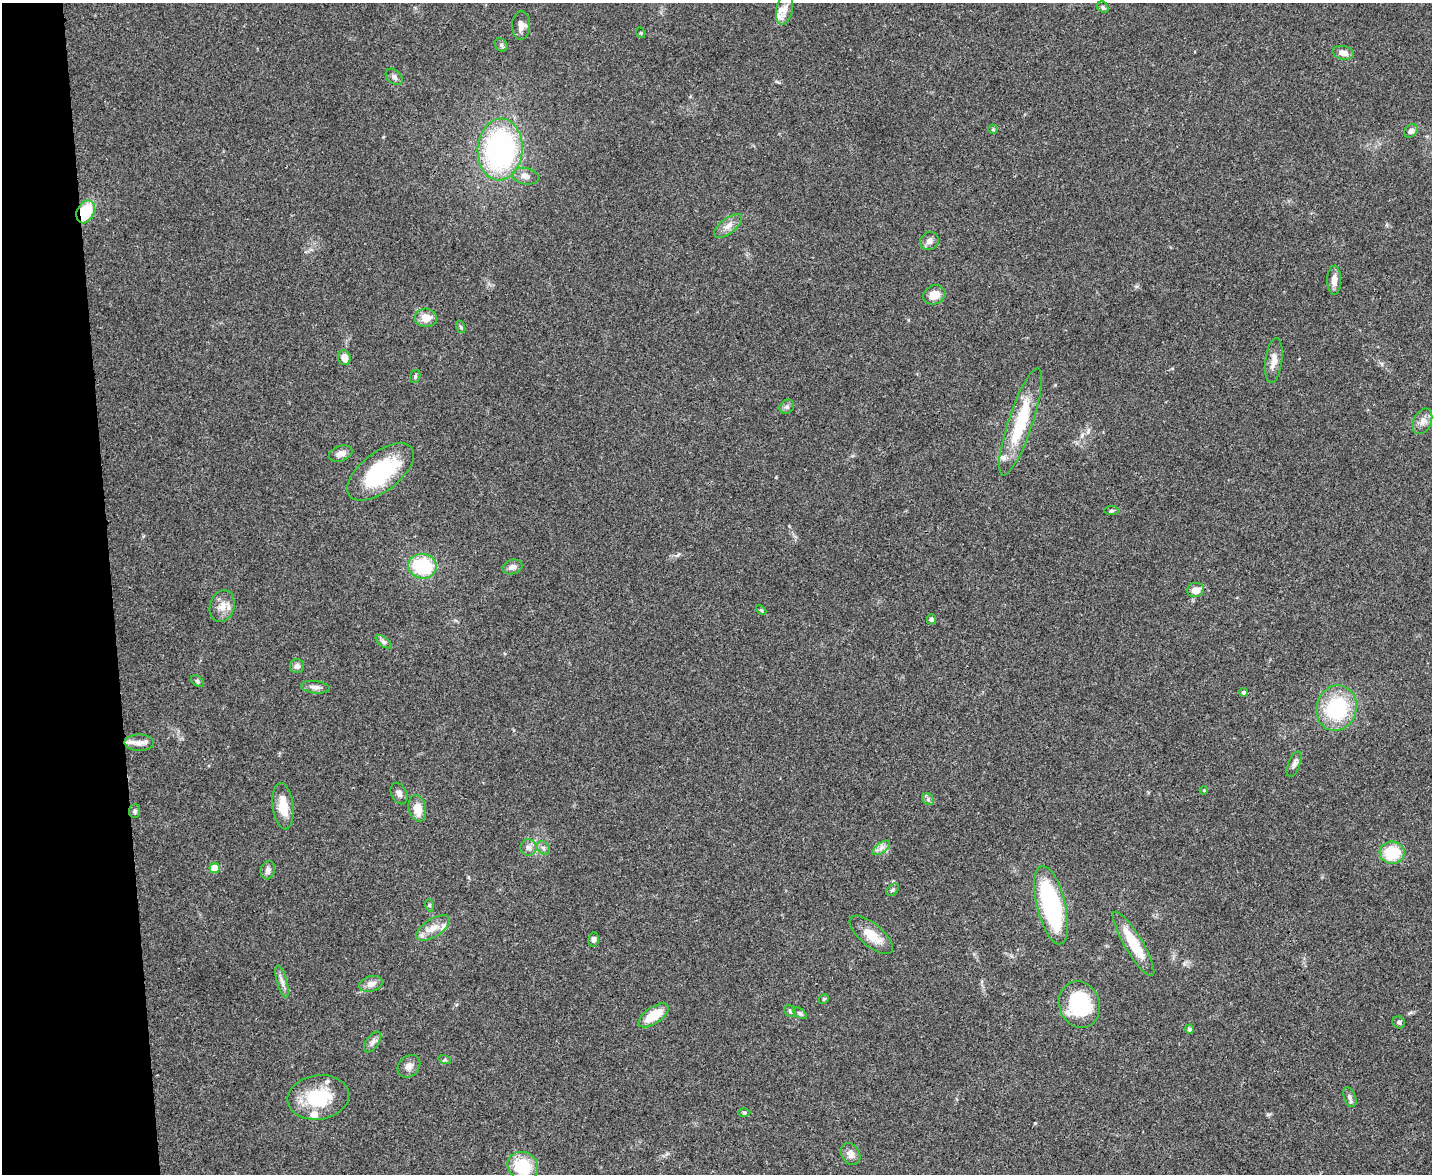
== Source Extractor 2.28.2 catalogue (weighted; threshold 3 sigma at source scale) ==
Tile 4 of 3 x 4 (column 1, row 2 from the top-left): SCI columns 134-1563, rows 2344-3515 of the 4665 x 4686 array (HDU 1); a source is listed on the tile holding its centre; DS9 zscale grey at full resolution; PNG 1434 x 1176 px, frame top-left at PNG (2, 3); each listed source drawn as its Kron ellipse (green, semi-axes under 4 px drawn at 4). Shown black and unused: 8% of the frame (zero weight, under 3 of 4 exposures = <1% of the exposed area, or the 3 px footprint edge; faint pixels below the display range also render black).
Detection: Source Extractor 2.28.2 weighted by HDU 2 'WHT'; one run over the whole footprint, this tile lists its part. Background 0.0555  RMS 0.0047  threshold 0.021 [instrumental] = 3 sigma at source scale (4.5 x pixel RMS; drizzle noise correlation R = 1.50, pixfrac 1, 0.05/0.05 arcsec/px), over >= 5 px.
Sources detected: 83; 6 inside a brighter listed object's ellipse — not listed separately; the other 77 listed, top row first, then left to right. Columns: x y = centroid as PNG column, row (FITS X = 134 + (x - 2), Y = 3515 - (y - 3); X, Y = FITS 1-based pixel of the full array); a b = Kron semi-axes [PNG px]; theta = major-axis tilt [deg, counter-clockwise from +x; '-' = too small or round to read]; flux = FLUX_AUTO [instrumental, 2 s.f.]
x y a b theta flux
1103 7 6 5 - 0.69
785 9 16 8 76 3.9
521 25 14 9 88 3.3
641 33 5 3 - 0.46
501 45 7 5 -47 1
1343 53 11 6 -12 3.3
394 77 9 6 -42 1.6
993 129 5 4 - 0.59
1411 131 7 6 - 1.9
500 149 31 22 86 99
525 176 13 8 -11 2.7
86 212 12 8 64 18
728 226 16 7 38 3.4
929 241 10 8 28 2.6
1334 280 14 7 -90 3.3
934 295 11 9 22 5.4
426 318 11 9 -4 5.8
461 327 6 4 -71 0.7
344 358 7 6 - 4.4
1274 361 23 8 82 4.2
415 376 7 5 71 0.79
787 407 8 6 46 1.3
1423 421 13 9 65 3
1021 422 56 12 71 27
341 454 12 7 19 3.2
380 472 39 19 38 38
1111 511 7 4 6 0.71
422 566 14 12 -9 29
512 567 10 7 14 2.3
1196 590 8 7 - 4
222 606 16 12 73 5.1
761 610 6 3 -44 0.55
931 619 5 4 - 1.2
384 642 9 4 -35 1.2
297 666 7 7 - 1.8
197 681 7 4 -38 0.84
315 687 14 6 -7 2.2
1244 692 4 4 - 1.2
1336 708 23 20 73 35
139 743 15 8 -2 3.5
1294 764 13 6 68 1.7
1204 790 4 3 - 0.4
399 793 11 7 -63 1.9
928 799 6 5 - 1
283 806 23 10 -83 8.9
417 808 13 8 -77 7.1
135 811 6 5 - 1.1
528 847 8 8 - 2.2
543 848 7 5 -45 1.2
881 848 10 5 36 2
1392 853 12 11 - 17
215 868 5 5 - 9.6
268 870 9 7 72 2.1
893 890 7 5 44 0.89
429 905 6 4 -72 0.64
1051 905 40 14 -76 69
433 928 19 9 32 5.2
871 935 26 11 -40 8.9
594 939 7 5 83 1.3
1134 944 37 9 -59 16
282 981 16 5 -74 2.4
371 984 12 7 18 3.2
824 999 5 4 - 0.62
1079 1005 23 20 -69 33
790 1011 6 5 - 0.82
800 1013 8 4 -37 0.85
653 1015 17 8 34 12
1399 1022 6 6 - 0.93
1190 1029 5 4 - 1.4
373 1042 12 6 53 1.9
445 1060 6 4 -17 0.75
409 1066 12 10 44 2.9
318 1097 31 22 8 23
1350 1097 10 6 -69 1.4
744 1112 6 4 -1 0.68
851 1154 11 9 -57 3.1
523 1166 16 14 -30 19
Overlapping masked pixels (flux is a lower limit): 1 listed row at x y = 86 212